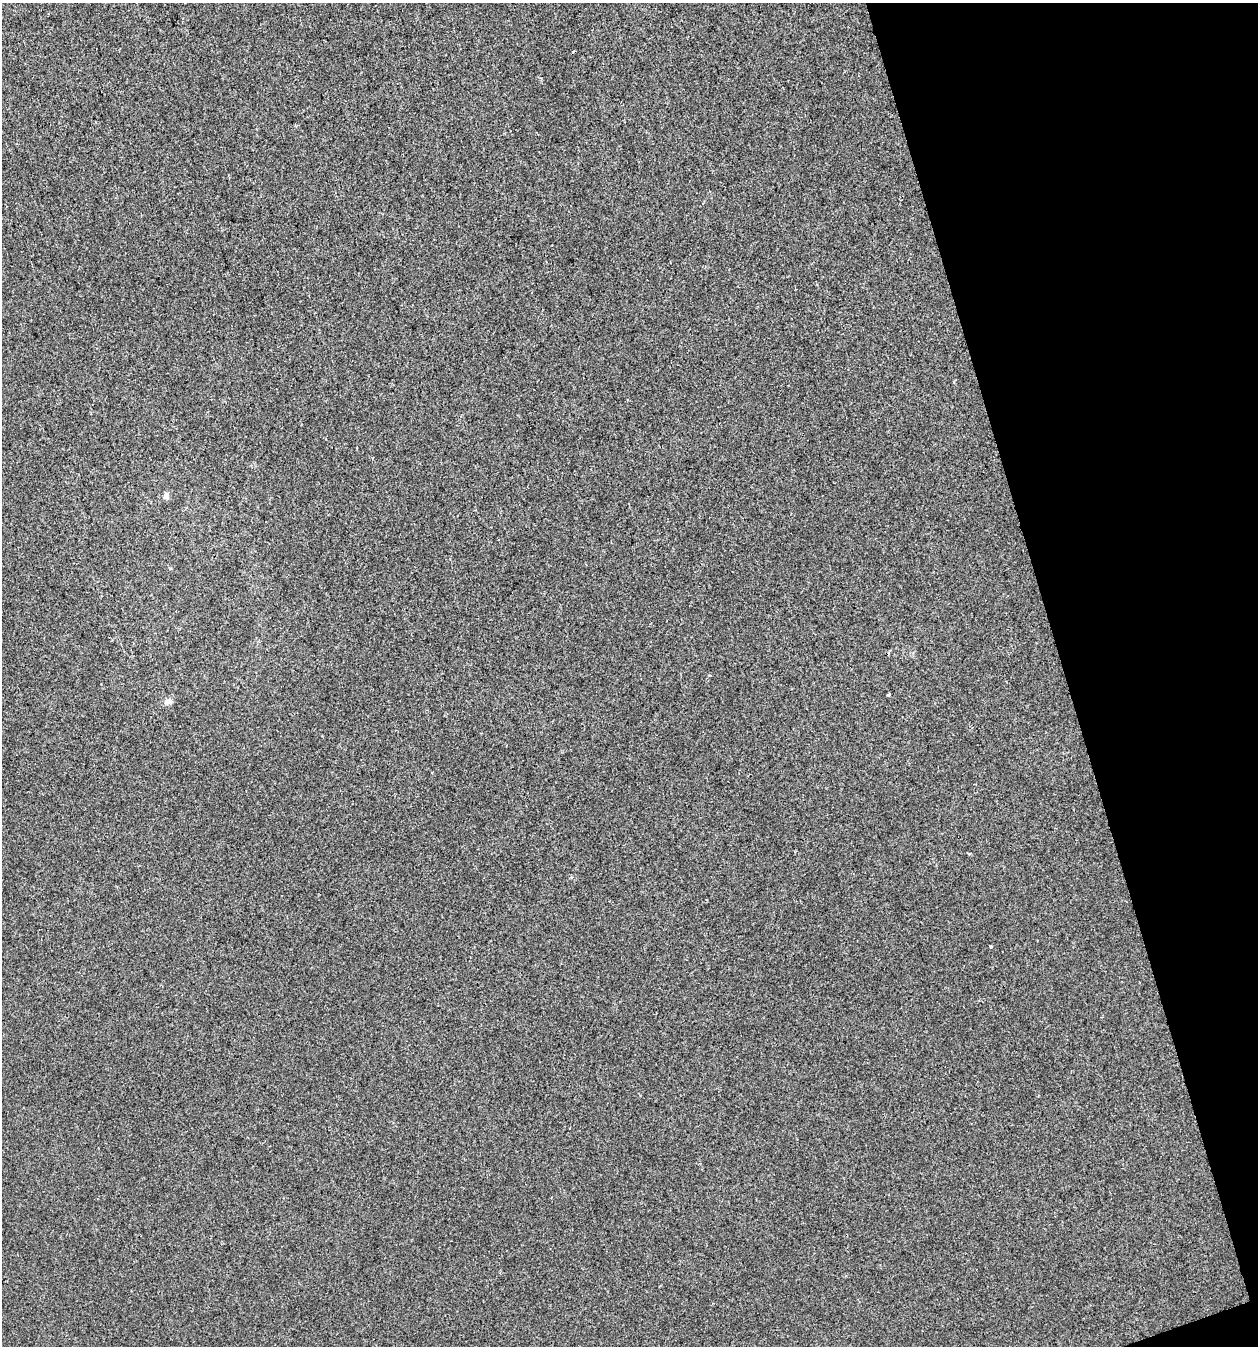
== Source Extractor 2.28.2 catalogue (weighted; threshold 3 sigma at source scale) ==
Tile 12 of 4 x 4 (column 4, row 3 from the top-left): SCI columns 3883-5138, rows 1345-2688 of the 5201 x 5378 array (HDU 1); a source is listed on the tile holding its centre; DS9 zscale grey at full resolution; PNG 1260 x 1348 px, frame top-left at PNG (2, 3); no overlay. Shown black and unused: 16% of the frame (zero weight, under 2 of 3 exposures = <1% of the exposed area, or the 3 px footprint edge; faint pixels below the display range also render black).
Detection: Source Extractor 2.28.2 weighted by HDU 2 'WHT'; one run over the whole footprint, this tile lists its part. Background -8.94e-04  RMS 0.0042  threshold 0.0189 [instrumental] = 3 sigma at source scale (4.5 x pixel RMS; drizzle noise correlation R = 1.50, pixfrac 1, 0.0396/0.0396 arcsec/px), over >= 5 px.
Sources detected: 7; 1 cosmic-ray / hot-pixel residue — not listed; the other 6 listed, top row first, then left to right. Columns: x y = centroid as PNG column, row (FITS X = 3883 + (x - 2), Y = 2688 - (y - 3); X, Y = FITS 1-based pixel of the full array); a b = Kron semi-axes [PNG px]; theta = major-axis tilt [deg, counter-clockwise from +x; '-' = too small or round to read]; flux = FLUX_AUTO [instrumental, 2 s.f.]
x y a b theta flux
573 52 3 2 - 0.43
166 495 8 6 -80 1.5
709 675 4 2 - 0.33
888 695 5 3 - 0.37
168 702 12 7 21 1.7
991 946 3 3 - 0.99